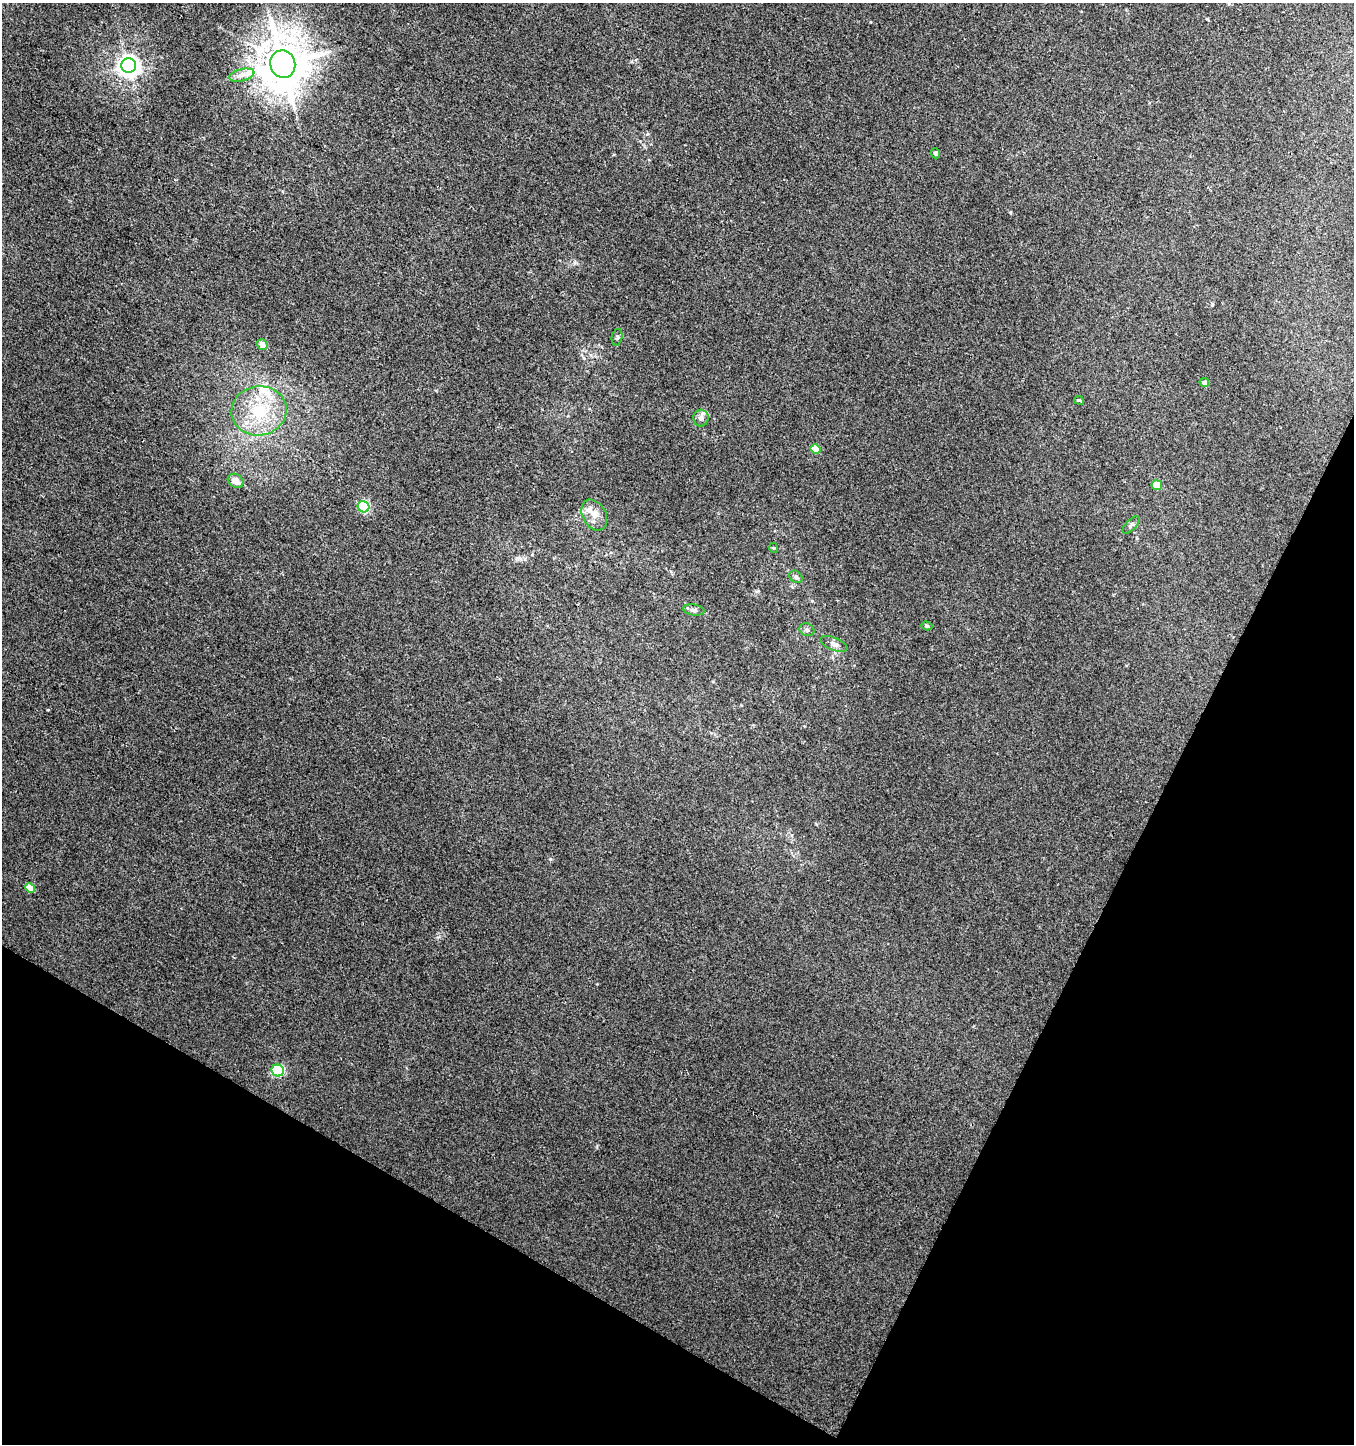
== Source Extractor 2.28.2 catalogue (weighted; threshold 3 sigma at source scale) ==
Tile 15 of 4 x 4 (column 3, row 4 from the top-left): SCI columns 2967-4318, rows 1-1442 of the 5867 x 5772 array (HDU 1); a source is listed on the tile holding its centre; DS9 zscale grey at full resolution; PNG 1356 x 1446 px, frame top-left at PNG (2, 3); each listed source drawn as its Kron ellipse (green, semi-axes under 4 px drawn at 4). Shown black and unused: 25% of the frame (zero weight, under 2 of 3 exposures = <1% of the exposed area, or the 3 px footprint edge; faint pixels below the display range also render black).
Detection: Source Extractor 2.28.2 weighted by HDU 2 'WHT'; one run over the whole footprint, this tile lists its part. Background 0.00459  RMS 0.0059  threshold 0.0265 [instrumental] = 3 sigma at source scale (4.5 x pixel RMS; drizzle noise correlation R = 1.50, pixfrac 1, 0.0396/0.0396 arcsec/px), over >= 5 px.
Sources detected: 27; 3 inside a brighter listed object's ellipse — not listed separately; the other 24 listed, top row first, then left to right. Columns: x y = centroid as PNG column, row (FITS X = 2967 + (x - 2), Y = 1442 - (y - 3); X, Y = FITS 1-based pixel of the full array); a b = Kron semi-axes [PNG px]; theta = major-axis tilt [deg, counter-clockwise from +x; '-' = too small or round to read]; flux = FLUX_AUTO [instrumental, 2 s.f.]
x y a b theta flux
283 64 14 12 -73 2200
129 66 7 7 - 400
242 75 13 6 13 3.6
936 153 5 4 - 2
617 337 8 5 78 1.2
262 345 6 5 - 5
1204 382 5 4 - 2.3
1079 400 4 3 - 3
259 411 27 24 9 30
701 418 8 7 - 2.5
816 449 5 5 - 9
236 481 8 6 -34 4.9
1157 485 5 5 - 13
364 507 6 5 - 51
594 515 16 11 -62 6.4
1131 525 11 5 46 1.5
774 548 5 3 - 0.49
796 577 7 5 -36 1.6
694 610 10 5 -9 1.9
927 626 6 4 -17 0.84
807 630 7 6 - 1.7
834 644 14 6 -22 2.8
30 888 5 4 - 7.7
278 1070 6 6 - 63
Unlisted compact peaks at least as high as the median listed source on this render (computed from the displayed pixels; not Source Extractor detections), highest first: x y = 550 859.